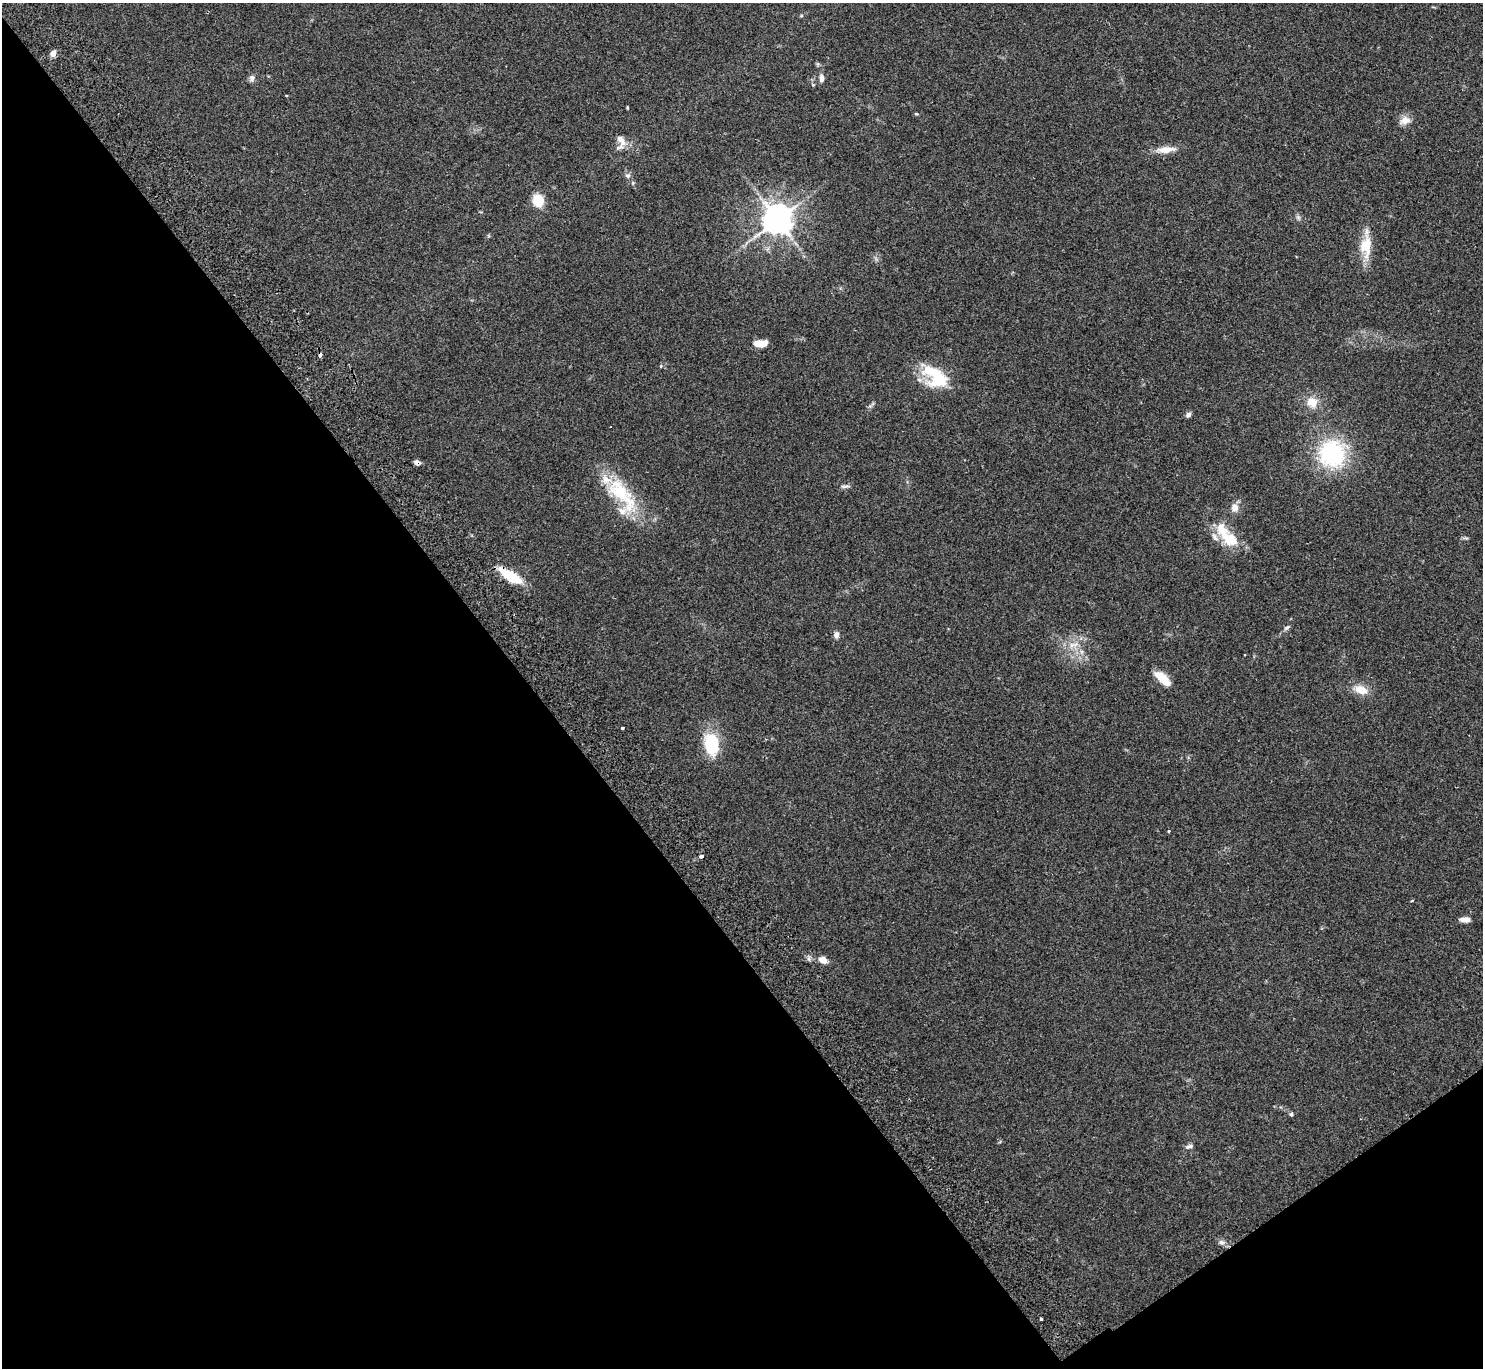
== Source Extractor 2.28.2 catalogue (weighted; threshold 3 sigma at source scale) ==
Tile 14 of 4 x 4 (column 2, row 4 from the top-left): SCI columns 1531-3011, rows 201-1566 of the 6025 x 5999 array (HDU 1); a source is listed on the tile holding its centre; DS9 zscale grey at full resolution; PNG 1485 x 1370 px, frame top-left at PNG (2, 3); no overlay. Shown black and unused: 39% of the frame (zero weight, under 2 of 3 exposures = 3% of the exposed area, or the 3 px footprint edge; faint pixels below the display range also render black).
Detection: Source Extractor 2.28.2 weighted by HDU 2 'WHT'; one run over the whole footprint, this tile lists its part. Background 0.0987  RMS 0.0088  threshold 0.0396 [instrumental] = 3 sigma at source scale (4.5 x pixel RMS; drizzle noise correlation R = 1.50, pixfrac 1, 0.05/0.05 arcsec/px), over >= 5 px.
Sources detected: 46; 2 inside a brighter object's white glare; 1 cosmic-ray / hot-pixel residue — not listed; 2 inside a brighter listed object's ellipse — not listed separately; the other 41 listed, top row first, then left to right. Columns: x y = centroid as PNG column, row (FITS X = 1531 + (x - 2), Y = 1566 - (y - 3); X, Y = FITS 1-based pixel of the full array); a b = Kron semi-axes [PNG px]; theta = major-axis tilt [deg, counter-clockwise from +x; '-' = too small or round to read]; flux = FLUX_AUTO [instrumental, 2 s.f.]
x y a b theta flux
53 53 4 4 - 11
252 78 9 7 -89 2.9
821 79 9 5 -89 3.9
627 107 5 3 - 0.67
916 114 4 4 - 0.91
1405 120 15 10 17 6.5
621 142 22 11 -87 8.5
1165 150 22 8 5 10
628 175 8 7 - 2.5
538 200 13 11 -73 16
1298 217 7 5 -45 1.7
777 220 8 8 - 1400
1366 246 30 15 88 20
761 343 14 6 5 11
661 366 5 4 - 1.1
939 381 26 15 12 27
1312 402 15 13 -47 11
1188 415 6 5 - 2.7
1332 454 25 23 -61 88
417 462 8 6 -17 2.7
845 486 13 3 4 1.9
621 494 56 21 -52 53
1234 507 11 10 - 5.8
1227 537 42 14 -49 30
510 576 25 9 -31 30
1287 627 9 4 38 1.8
836 635 8 6 82 3.4
1071 645 9 5 49 3.3
1163 679 19 8 -43 15
1361 690 18 11 -17 11
622 728 3 3 - 3.9
711 744 24 15 -83 38
1169 831 3 3 - 0.93
701 856 4 3 - 6.1
1412 901 3 3 - 0.97
1465 920 11 6 -1 5.4
823 960 11 8 -29 5.6
1291 1114 5 5 - 1.4
1189 1146 11 5 13 2.4
1222 1242 8 6 -2 2.5
1041 1319 3 3 - 2.6
Overlapping masked pixels (flux is a lower limit): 2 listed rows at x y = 417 462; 510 576